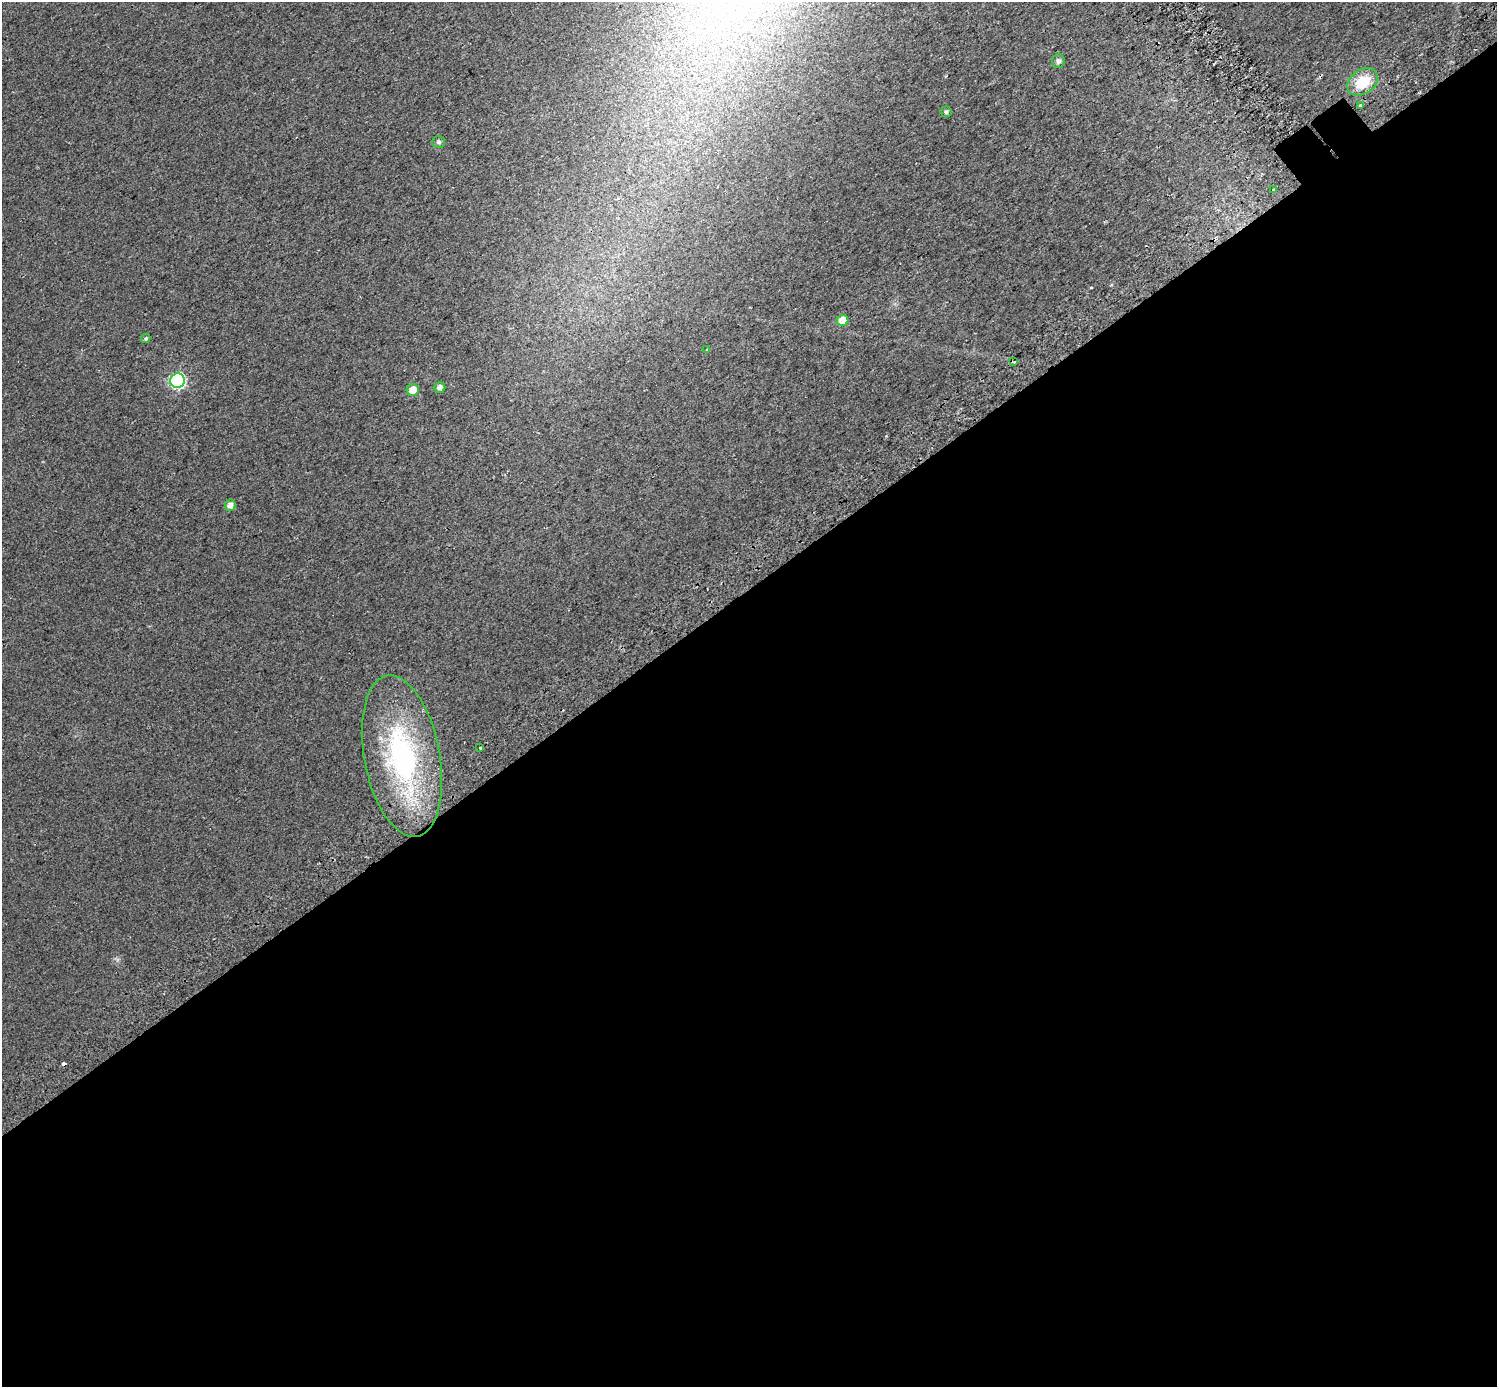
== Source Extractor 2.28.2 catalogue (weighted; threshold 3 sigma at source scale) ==
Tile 15 of 4 x 4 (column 3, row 4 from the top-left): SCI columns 3051-4545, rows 223-1607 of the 6105 x 6047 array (HDU 1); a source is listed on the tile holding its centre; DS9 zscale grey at full resolution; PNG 1499 x 1389 px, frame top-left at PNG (2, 2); each listed source drawn as its Kron ellipse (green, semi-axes under 4 px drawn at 4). Shown black and unused: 58% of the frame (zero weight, under 2 of 3 exposures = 4% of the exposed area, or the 3 px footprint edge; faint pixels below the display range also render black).
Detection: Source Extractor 2.28.2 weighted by HDU 2 'WHT'; one run over the whole footprint, this tile lists its part. Background 0.0303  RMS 0.01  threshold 0.047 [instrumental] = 3 sigma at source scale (4.5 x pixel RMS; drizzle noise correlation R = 1.50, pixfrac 1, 0.0396/0.0396 arcsec/px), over >= 5 px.
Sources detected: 18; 2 cosmic-ray / hot-pixel residue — neither listed nor drawn; the other 16 listed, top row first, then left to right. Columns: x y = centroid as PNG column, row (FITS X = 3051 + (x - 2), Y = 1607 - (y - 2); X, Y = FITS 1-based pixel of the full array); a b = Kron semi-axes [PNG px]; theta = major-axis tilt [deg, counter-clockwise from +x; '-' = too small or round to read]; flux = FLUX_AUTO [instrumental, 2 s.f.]
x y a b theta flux
1058 61 7 6 - 2.6
1362 82 16 12 35 25
1361 105 3 3 - 3.2
946 112 5 5 - 2.4
439 142 6 6 - 2.1
1273 190 4 3 - 5.9
843 320 6 5 - 20
146 338 5 4 - 1.6
707 350 3 3 - 4.3
1014 362 3 3 - 21
178 381 7 7 - 170
440 388 5 5 - 4.5
413 390 6 6 - 11
230 505 6 5 - 6.3
480 748 3 3 - 6.1
402 756 82 38 -79 190